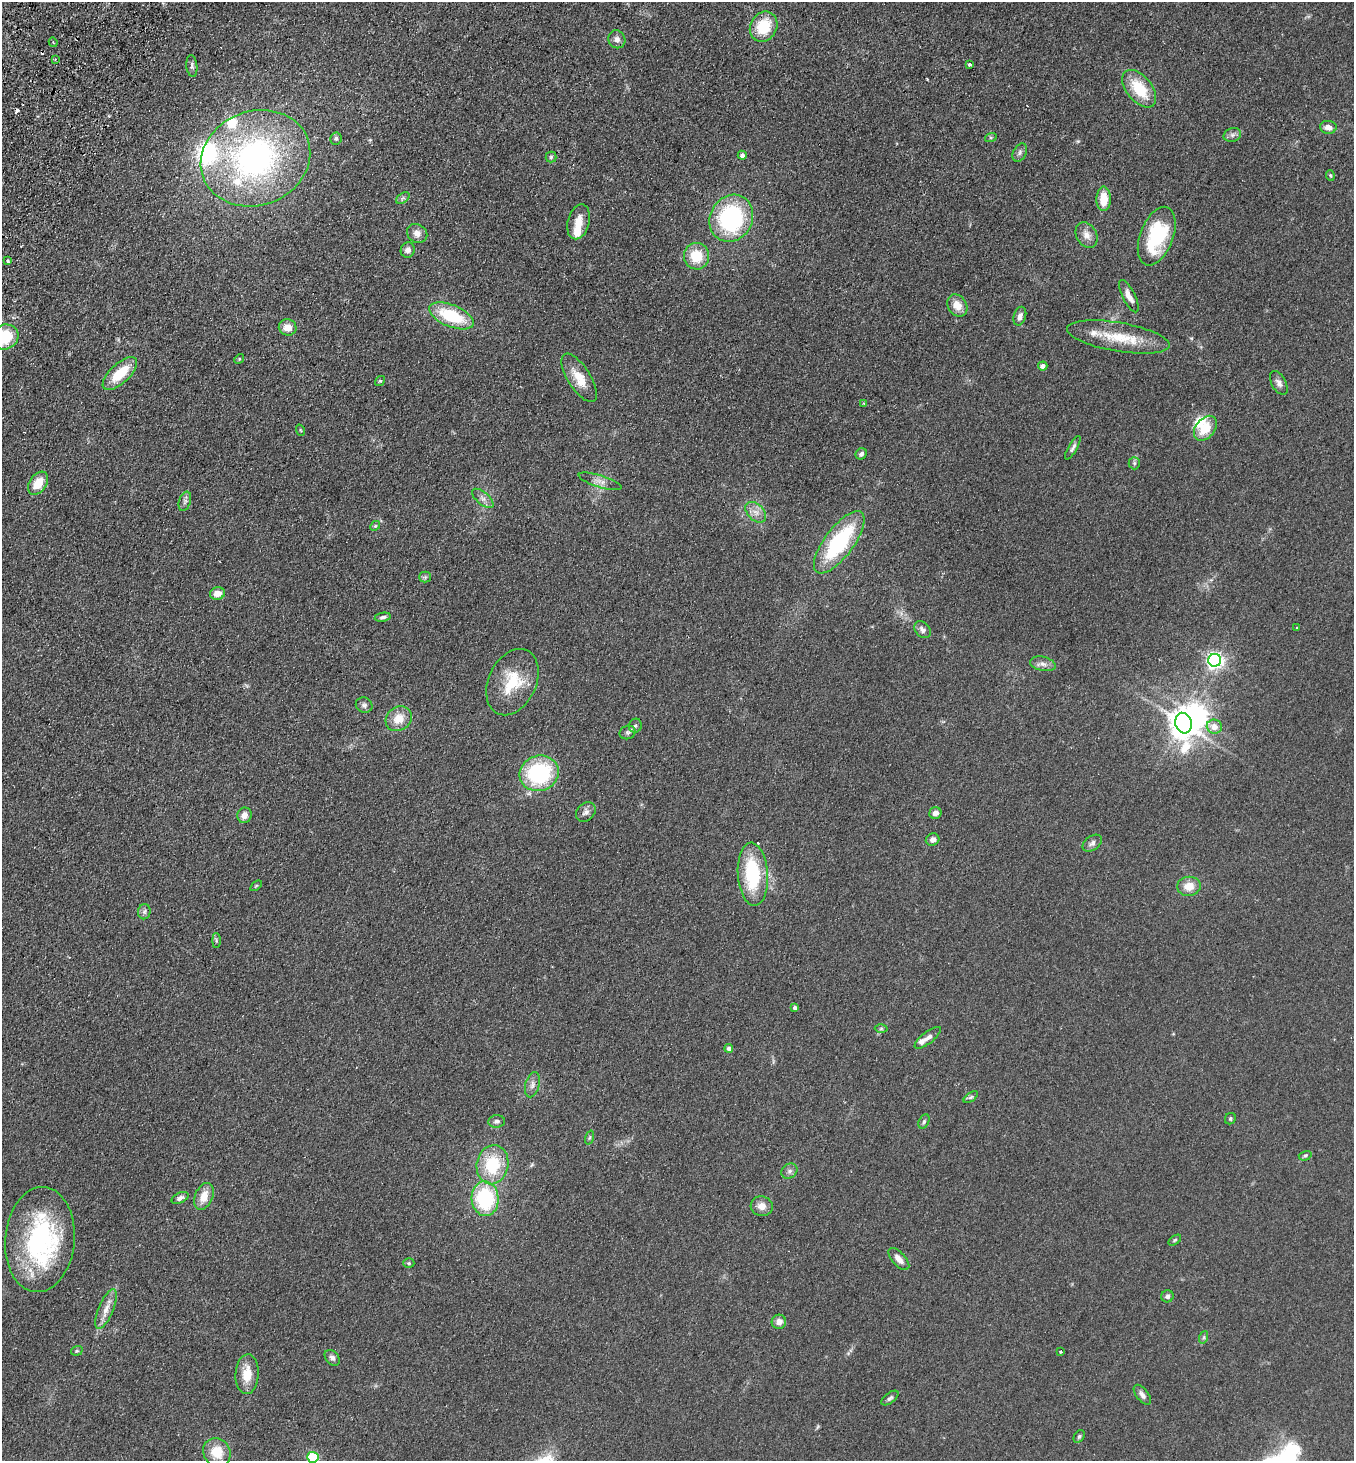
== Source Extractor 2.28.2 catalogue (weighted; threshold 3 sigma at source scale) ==
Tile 11 of 4 x 4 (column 3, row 3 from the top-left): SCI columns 2904-4255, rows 1494-2952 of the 5946 x 5905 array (HDU 1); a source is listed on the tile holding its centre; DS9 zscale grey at full resolution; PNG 1356 x 1463 px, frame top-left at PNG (2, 2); each listed source drawn as its Kron ellipse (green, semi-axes under 4 px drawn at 4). Shown black and unused: <1% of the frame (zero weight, under 2 of 3 exposures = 3% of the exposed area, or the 3 px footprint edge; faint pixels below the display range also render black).
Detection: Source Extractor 2.28.2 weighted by HDU 2 'WHT'; one run over the whole footprint, this tile lists its part. Background 0.0927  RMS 0.0099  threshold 0.0445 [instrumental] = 3 sigma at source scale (4.5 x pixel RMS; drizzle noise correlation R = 1.50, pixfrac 1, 0.05/0.05 arcsec/px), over >= 5 px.
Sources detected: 123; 2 inside a brighter object's white glare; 3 cosmic-ray / hot-pixel residue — neither listed nor drawn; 7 inside a brighter listed object's ellipse — not listed separately; the other 111 listed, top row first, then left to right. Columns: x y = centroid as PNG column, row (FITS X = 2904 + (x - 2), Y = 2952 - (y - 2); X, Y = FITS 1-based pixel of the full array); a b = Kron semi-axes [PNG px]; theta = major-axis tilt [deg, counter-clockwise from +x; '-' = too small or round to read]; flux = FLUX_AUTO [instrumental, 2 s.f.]
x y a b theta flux
764 27 16 13 60 34
617 39 9 8 - 4.2
53 42 5 3 - 1.1
55 59 2 2 - 0.88
969 64 3 3 - 2.4
192 66 11 5 -84 2.9
1139 89 22 12 -51 33
1328 127 8 6 -7 6.9
1232 135 9 6 15 3.3
991 137 6 4 18 1.3
336 138 6 6 - 2.6
1020 152 10 6 61 3
742 155 4 4 - 3.6
551 157 5 5 - 1.5
255 158 56 47 21 280
1330 176 5 4 - 1.3
403 198 7 4 35 2
1104 199 12 7 89 19
731 218 24 21 60 140
579 222 18 10 75 14
417 233 10 9 - 5.9
1087 235 13 10 -61 7.6
1157 236 31 16 69 73
408 250 8 7 - 4.7
696 256 13 12 - 27
8 261 3 3 - 1.9
1129 296 18 6 -64 7.1
957 305 12 9 -58 11
451 316 24 11 -22 51
1020 316 9 6 74 4.4
288 327 9 8 - 9.9
5 337 14 12 25 36
1118 337 52 14 -10 36
239 359 5 4 - 1.1
1043 366 5 4 - 4.7
120 373 22 9 43 28
579 378 28 11 -58 19
380 381 5 4 - 1.3
1279 383 13 7 -61 4.7
864 403 4 3 - 0.98
1205 428 14 9 51 20
300 430 6 3 -70 0.93
1073 448 13 4 60 2.9
861 454 6 5 - 2.8
1134 463 6 5 - 1.9
600 481 22 6 -17 6.1
38 483 13 8 56 16
483 498 13 6 -40 4.5
185 501 10 5 71 2.9
756 512 12 8 -44 6.6
375 526 5 4 - 1.4
839 542 37 14 53 90
425 577 5 5 - 1.9
217 594 7 6 - 8.7
383 617 8 4 11 2.4
1297 628 3 2 - 0.89
923 630 9 7 -48 4.1
1215 660 6 6 - 340
1043 664 13 7 -11 4.8
512 682 35 24 65 39
364 705 8 7 - 2.8
399 719 14 11 36 15
1184 723 10 8 -73 1300
635 726 7 6 - 2.3
1214 727 7 7 - 8.5
628 732 8 6 22 2.7
539 773 20 17 21 91
586 812 11 8 47 5
935 813 6 5 - 5.1
244 815 8 7 - 6.9
933 840 7 6 - 4.5
1092 843 11 7 36 3.8
753 874 31 15 -86 67
256 886 6 3 37 1.1
1189 886 12 9 6 13
144 912 7 6 - 2.7
216 941 7 4 -90 1.4
795 1007 4 4 - 3
881 1028 6 4 1 1.5
928 1038 16 6 38 4.9
729 1048 4 4 - 3.2
532 1085 13 7 75 4.7
971 1097 8 4 35 1.7
1230 1119 6 5 - 1.7
497 1121 8 6 5 2.9
924 1122 8 5 64 1.9
590 1137 7 3 71 1.3
1305 1156 6 4 16 1.6
492 1165 20 16 79 43
789 1171 8 7 - 3.1
204 1196 14 9 67 13
180 1198 9 5 27 3.3
485 1199 17 13 -86 78
762 1206 11 10 - 7.7
40 1239 53 35 85 150
1175 1240 7 3 36 1.3
899 1259 13 6 -47 6.3
409 1263 5 5 - 1.5
1167 1296 6 6 - 2.5
106 1309 21 7 67 9.5
779 1322 7 7 - 6.3
1204 1337 6 4 71 1.5
77 1351 6 4 19 1.5
1061 1352 3 3 - 1.9
332 1358 9 6 -48 3.3
247 1374 20 11 86 17
1142 1395 12 6 -52 4
890 1398 10 5 38 2.3
1079 1436 7 5 51 1.7
217 1452 15 13 -56 21
313 1457 5 5 - 82
Isophote crosses this tile's border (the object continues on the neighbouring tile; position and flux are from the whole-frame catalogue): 2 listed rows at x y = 5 337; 313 1457